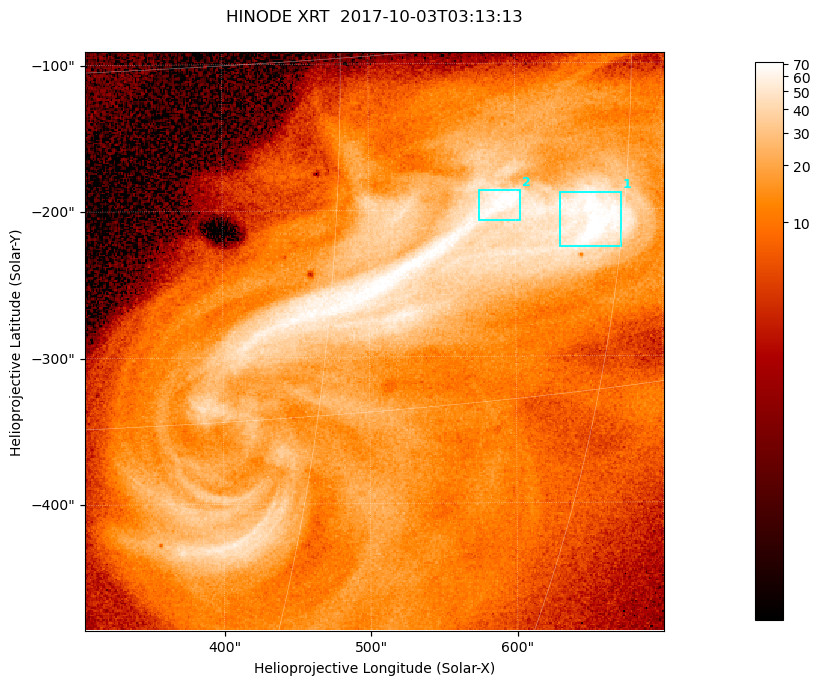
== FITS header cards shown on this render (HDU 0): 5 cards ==
TELESCOP= 'HINODE  '           /
INSTRUME= 'XRT     '           /
DATE_OBS= '2017-10-03T03:13:13.856' /
CTYPE1  = 'Solar-X '           /
CTYPE2  = 'Solar-Y '           /

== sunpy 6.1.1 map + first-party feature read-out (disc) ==
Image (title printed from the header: HINODE XRT  2017-10-03T03:13:13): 384 x 384 px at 1.03 arcsec/px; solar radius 958 arcsec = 932 px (partial field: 5.4% of the solar disc is inside the frame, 100% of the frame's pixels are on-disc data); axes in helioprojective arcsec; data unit not stated in the header (colour bar unlabelled)
Orientation: roll -0.357 deg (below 1 deg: not rotated)
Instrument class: DISC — disc imager (sunpy class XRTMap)
Bright regions (active regions / flare kernels): reference = the on-disc median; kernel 3 px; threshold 5 sigma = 49.1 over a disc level ~11.9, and >= 1.15x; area >= 147 px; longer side >= 5 px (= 5.1 arcsec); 2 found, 2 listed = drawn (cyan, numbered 1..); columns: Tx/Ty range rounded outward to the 5 arcsec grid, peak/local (2 s.f.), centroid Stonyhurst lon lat
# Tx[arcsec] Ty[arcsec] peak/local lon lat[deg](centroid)
1 630..675 -225..-185 6.7 +43 -8
2 575..605 -210..-185 6.6 +38 -7